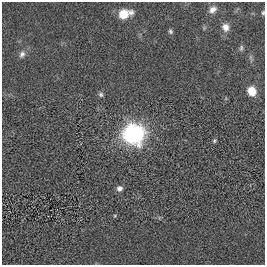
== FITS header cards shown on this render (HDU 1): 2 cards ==
NAXIS1  =                  263
NAXIS2  =                  263

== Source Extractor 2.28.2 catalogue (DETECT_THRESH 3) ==
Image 263 x 263 px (HDU 1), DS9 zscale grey, 1 PNG px = 1 image px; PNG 267 x 267 px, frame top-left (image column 1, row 263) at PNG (2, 2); no overlay
Background 0.00147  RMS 0.044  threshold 0.133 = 3 sigma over >= 5 px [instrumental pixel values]
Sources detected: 12; all 12 listed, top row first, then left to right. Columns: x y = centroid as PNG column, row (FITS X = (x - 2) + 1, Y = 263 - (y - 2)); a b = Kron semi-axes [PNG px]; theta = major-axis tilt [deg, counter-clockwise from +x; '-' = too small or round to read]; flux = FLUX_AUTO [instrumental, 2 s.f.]
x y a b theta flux
213 9 10 8 39 16
263 13 6 4 74 4.5
124 14 11 7 15 78
226 27 10 8 -65 21
170 31 6 5 - 5.4
241 48 9 5 80 6.5
22 54 9 8 - 12
252 91 9 8 - 43
101 94 6 6 - 6.2
133 134 18 16 -1 390
214 141 5 4 - 4.2
119 188 7 6 - 12
At the frame edge (FLAGS 8, measured only in part): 1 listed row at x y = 263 13